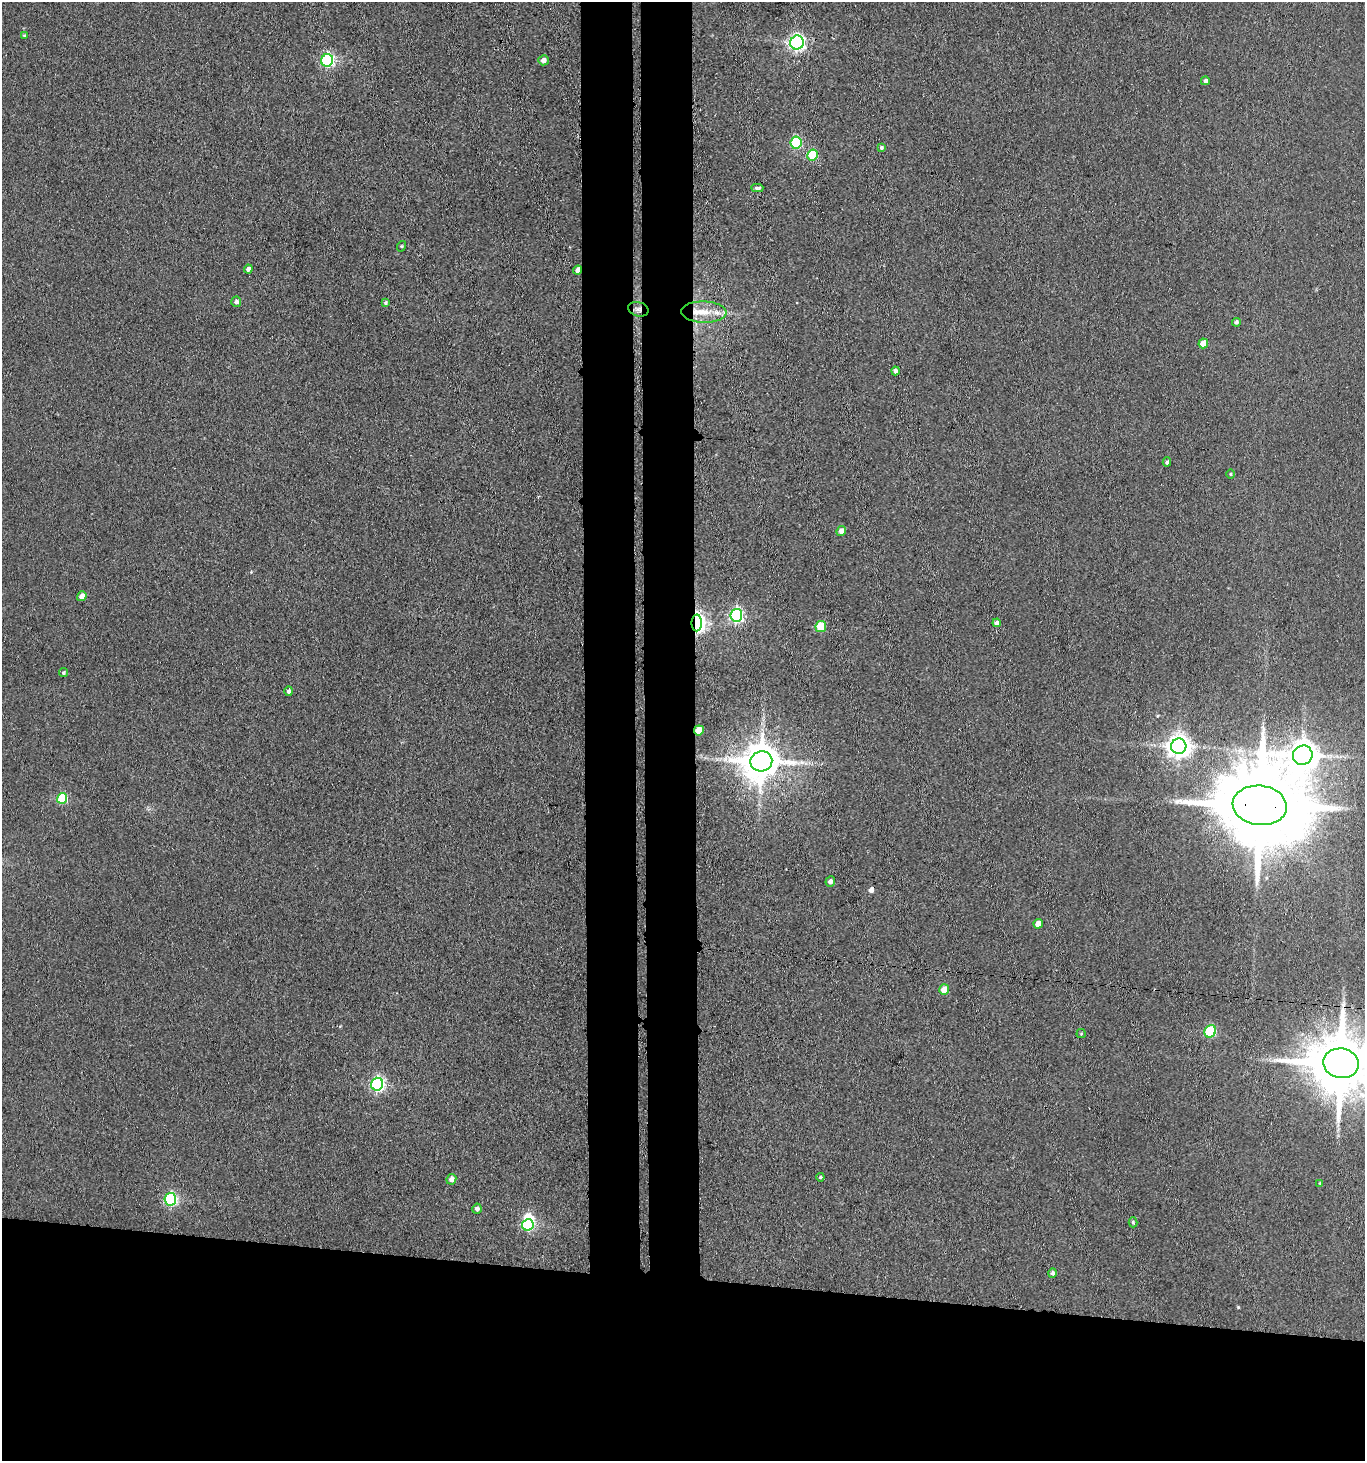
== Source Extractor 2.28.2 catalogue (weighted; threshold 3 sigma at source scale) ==
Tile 8 of 3 x 3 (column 2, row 3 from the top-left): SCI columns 1583-2945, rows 6-1464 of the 4470 x 4389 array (HDU 1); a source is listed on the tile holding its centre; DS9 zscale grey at full resolution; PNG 1367 x 1463 px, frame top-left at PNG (2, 2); each listed source drawn as its Kron ellipse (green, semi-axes under 4 px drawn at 4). Shown black and unused: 19% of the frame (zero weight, under 3 of 4 exposures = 5% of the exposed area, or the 3 px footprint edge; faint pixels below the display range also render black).
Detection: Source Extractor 2.28.2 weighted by HDU 2 'WHT'; one run over the whole footprint, this tile lists its part. Background 0.0681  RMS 0.0066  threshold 0.0295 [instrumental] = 3 sigma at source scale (4.5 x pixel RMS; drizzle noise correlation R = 1.50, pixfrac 1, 0.05/0.05 arcsec/px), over >= 5 px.
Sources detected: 55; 1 inside a brighter object's white glare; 2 cosmic-ray / hot-pixel residue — neither listed nor drawn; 2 inside a brighter listed object's ellipse — not listed separately; the other 50 listed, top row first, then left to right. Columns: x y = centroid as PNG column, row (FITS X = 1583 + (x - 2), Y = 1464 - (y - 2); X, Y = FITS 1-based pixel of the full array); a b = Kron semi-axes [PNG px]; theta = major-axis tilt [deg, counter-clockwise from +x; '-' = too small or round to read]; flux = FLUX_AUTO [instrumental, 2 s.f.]
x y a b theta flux
24 36 4 4 - 1.1
797 43 7 6 - 190
327 60 6 6 - 120
544 60 5 5 - 3.1
1205 81 4 4 - 1.7
796 143 6 5 - 64
881 148 4 4 - 1.2
813 155 5 5 - 36
757 188 6 3 3 1.4
402 246 5 3 - 0.61
248 269 4 4 - 2.6
578 270 5 4 - 4.1
236 302 5 5 - 2.1
385 303 4 4 - 1.3
638 309 10 7 -15 2.6
704 312 23 10 -2 12
1236 322 4 4 - 1.8
1203 343 5 4 - 8.6
895 371 4 4 - 2.3
1167 462 4 3 - 1.2
1231 474 5 3 - 0.68
841 531 5 4 - 3.9
82 596 5 4 - 6.4
736 615 6 6 - 120
697 623 8 5 89 330
997 623 4 4 - 2.6
821 627 5 5 - 27
63 673 5 4 - 1.2
289 691 5 4 - 1.5
699 730 5 4 - 11
1179 746 8 7 - 540
1303 755 10 9 - 1100
761 761 11 10 - 2000
62 798 5 5 - 44
1260 805 27 19 -6 13000
830 882 5 5 - 2.3
1038 924 5 4 - 6.9
944 990 5 5 - 9.6
1210 1031 6 5 - 57
1081 1034 4 4 - 0.78
1341 1063 18 15 -11 5800
377 1084 6 6 - 150
820 1177 4 4 - 0.96
451 1179 5 4 - 5.1
1320 1183 4 4 - 0.61
170 1199 6 6 - 95
477 1209 5 4 - 2.4
1133 1222 5 4 - 1
528 1225 6 5 - 74
1052 1273 5 4 - 1.7
Overlapping masked pixels (flux is a lower limit): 6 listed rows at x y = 578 270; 638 309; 697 623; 699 730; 1260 805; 1341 1063
Isophote crosses this tile's border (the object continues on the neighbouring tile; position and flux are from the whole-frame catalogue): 1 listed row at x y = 1341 1063